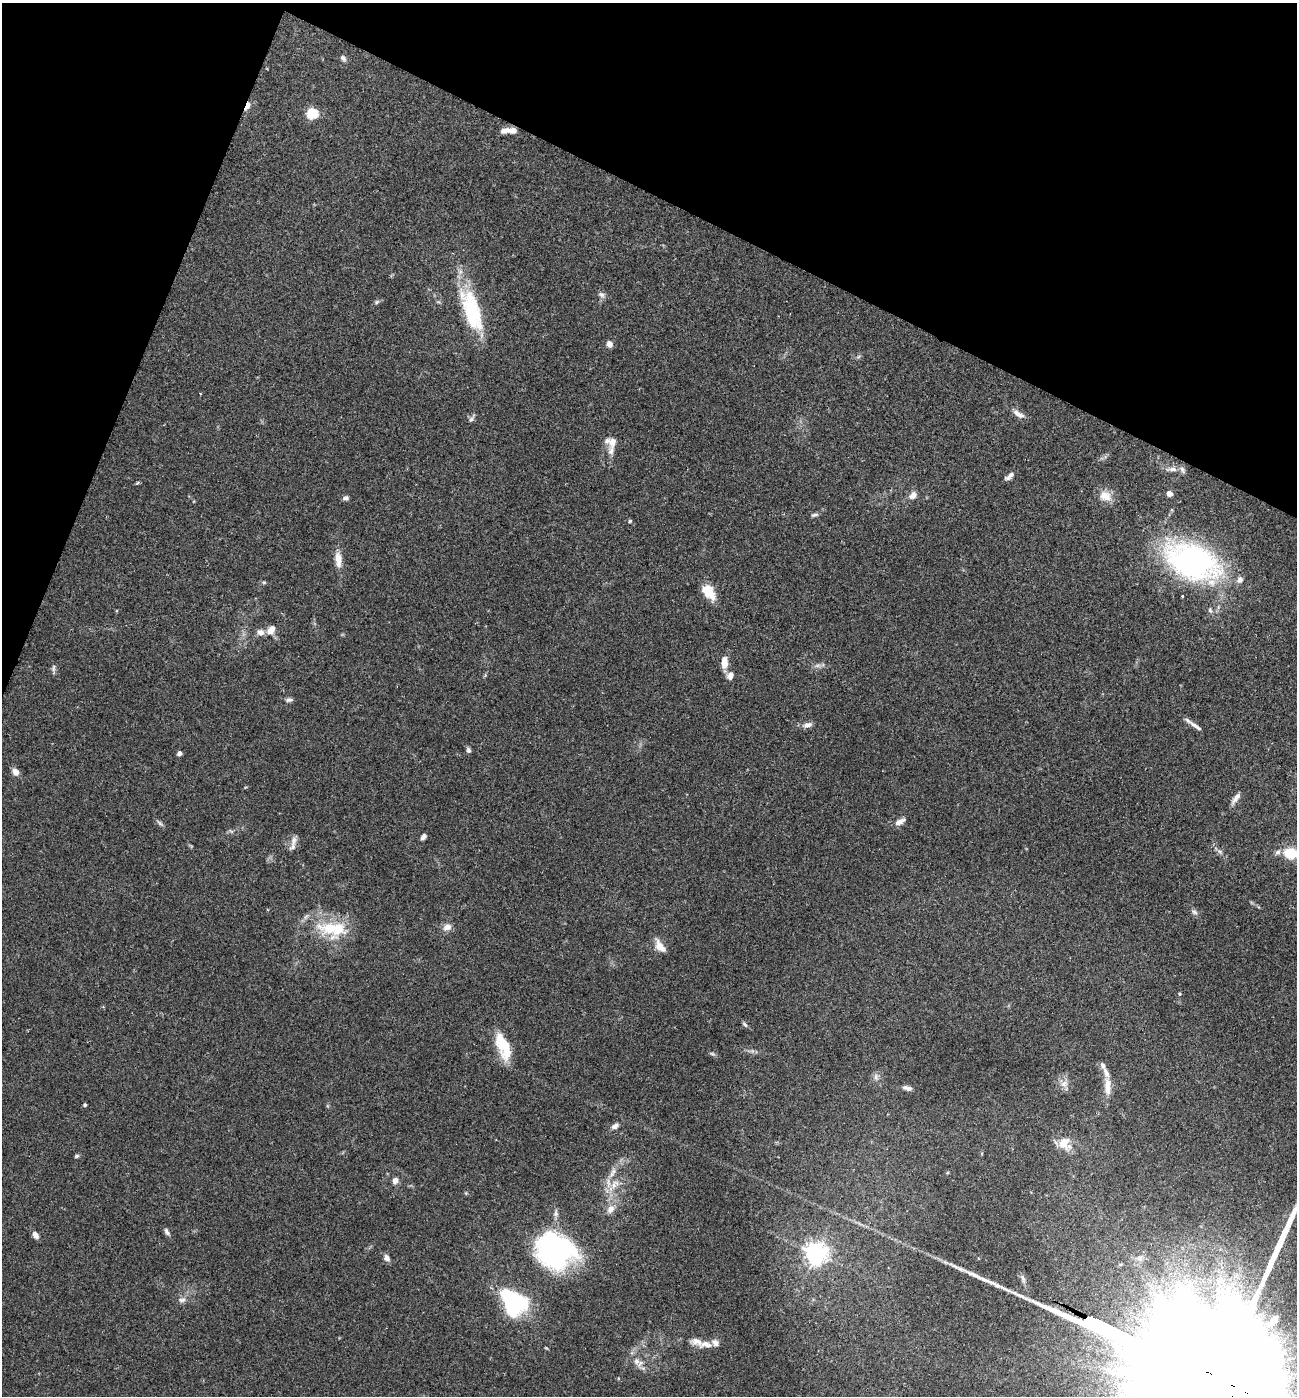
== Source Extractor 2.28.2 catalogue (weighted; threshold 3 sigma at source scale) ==
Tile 2 of 4 x 4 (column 2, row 1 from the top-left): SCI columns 1440-2734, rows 4191-5584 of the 5602 x 5588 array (HDU 1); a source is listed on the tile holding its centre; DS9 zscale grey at full resolution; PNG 1299 x 1398 px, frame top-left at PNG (2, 3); no overlay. Shown black and unused: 20% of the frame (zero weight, under 2 of 3 exposures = <1% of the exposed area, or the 3 px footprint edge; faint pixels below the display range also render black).
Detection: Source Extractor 2.28.2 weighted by HDU 2 'WHT'; one run over the whole footprint, this tile lists its part. Background 0.102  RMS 0.0072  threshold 0.0324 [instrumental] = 3 sigma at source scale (4.5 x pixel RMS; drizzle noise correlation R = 1.50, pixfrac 1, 0.05/0.05 arcsec/px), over >= 5 px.
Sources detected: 83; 1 long thin detection or spike segment (spike, bleed or trail) — not listed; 8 inside a brighter listed object's ellipse — not listed separately; the other 74 listed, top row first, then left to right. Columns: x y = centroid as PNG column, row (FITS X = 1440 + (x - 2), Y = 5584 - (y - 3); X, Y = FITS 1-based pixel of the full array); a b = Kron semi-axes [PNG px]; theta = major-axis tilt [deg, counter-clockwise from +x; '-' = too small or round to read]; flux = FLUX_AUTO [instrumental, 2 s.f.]
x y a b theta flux
343 58 7 6 - 2.1
247 106 10 5 68 5.6
312 113 6 5 - 58
512 130 9 6 -3 5.2
601 294 9 7 -31 2.3
377 302 6 5 - 1.2
472 310 52 19 -72 51
609 344 7 6 - 3.5
1018 414 15 7 -40 4.5
471 419 8 6 71 1.9
612 442 12 9 86 5.8
1172 469 15 6 0 4.4
1009 476 13 5 38 2.9
1169 493 4 4 - 7.2
913 495 12 8 36 4.3
1105 496 15 12 -20 8.5
346 498 7 5 18 2
814 515 11 4 13 1.6
630 521 5 4 - 0.82
338 560 22 8 -84 7.2
1192 561 40 24 -22 240
1240 579 9 7 65 3.1
264 582 5 5 - 0.94
709 592 20 11 -54 13
1182 596 3 3 - 2
271 630 11 7 51 6.4
260 632 9 8 - 3.6
724 663 11 6 88 8.9
817 666 7 4 19 1.8
53 668 10 5 84 1.8
730 676 11 8 67 4.1
289 700 9 5 7 1.9
807 725 11 6 15 3.6
1195 726 19 5 -34 3.8
468 750 7 5 -70 1.6
179 753 4 4 - 3.2
16 772 9 7 -55 4.4
1236 798 17 6 54 3.8
900 821 14 7 28 3.8
160 823 10 3 -40 1.5
423 837 6 5 - 2.3
294 840 17 7 80 4.3
1277 852 8 6 38 2.2
1291 853 13 10 -8 17
1194 912 9 5 -28 1.8
447 927 10 8 20 4.7
330 928 31 15 5 30
660 946 14 8 -51 8.1
1179 994 4 4 - 0.83
745 1024 8 4 -46 1.4
503 1045 28 12 -70 27
1103 1065 11 6 -63 2.3
876 1077 9 6 -77 2.6
1064 1083 10 8 29 4.4
1107 1086 24 9 -89 9
907 1088 12 6 -15 2.8
85 1105 4 3 - 1.3
615 1126 8 6 30 2.9
1064 1143 18 15 -86 10
77 1156 6 4 27 1.1
614 1171 8 6 23 2.5
395 1181 7 6 - 3.9
614 1184 17 9 48 8.2
610 1209 13 9 55 5.4
167 1232 10 5 -63 2
35 1235 8 6 -58 3.8
556 1251 40 35 -19 140
816 1253 7 7 - 480
387 1258 8 6 -57 3.3
1139 1258 8 6 29 2.4
182 1300 10 6 13 2.8
515 1303 26 19 -36 90
706 1344 21 10 3 7.7
636 1361 11 8 -34 4.5
Overlapping masked pixels (flux is a lower limit): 1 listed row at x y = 247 106
Isophote crosses this tile's border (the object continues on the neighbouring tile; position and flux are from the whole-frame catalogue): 1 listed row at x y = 1291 853